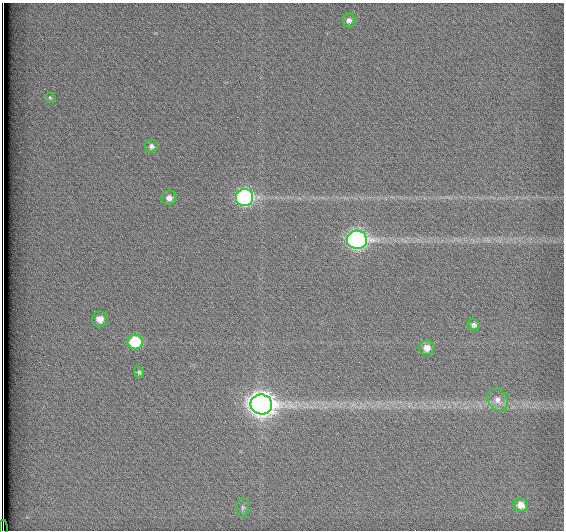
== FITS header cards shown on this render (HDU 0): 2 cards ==
NAXIS1  =                  562          / # of pixels in <axis direction>
NAXIS2  =                  528          / # of pixels in <axis direction>

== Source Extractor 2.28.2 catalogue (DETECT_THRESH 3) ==
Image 562 x 528 px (HDU 0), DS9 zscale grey, 1 PNG px = 1 image px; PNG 566 x 532 px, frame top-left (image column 1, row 528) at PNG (2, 3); each listed source drawn as its Kron ellipse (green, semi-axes under 4 px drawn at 4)
Background 1790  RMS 4.7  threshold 14.2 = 3 sigma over >= 5 px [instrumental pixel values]
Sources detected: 16; all 16 listed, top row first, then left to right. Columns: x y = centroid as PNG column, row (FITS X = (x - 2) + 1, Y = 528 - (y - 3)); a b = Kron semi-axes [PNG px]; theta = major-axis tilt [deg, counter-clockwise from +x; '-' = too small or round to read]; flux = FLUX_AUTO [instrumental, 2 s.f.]
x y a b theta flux
349 20 7 6 - 1300
50 98 5 5 - 520
151 146 6 6 - 990
169 198 7 7 - 1700
244 198 9 8 - 62000
357 240 10 9 - 120000
100 319 8 7 - 2800
474 325 6 5 - 860
135 342 7 7 - 15000
427 348 8 7 - 2500
139 372 5 5 - 540
498 400 12 9 -57 2500
261 404 11 10 - 320000
521 505 7 6 - 2600
243 508 9 6 80 890
3 528 8 2 -90 1500
At the frame edge (FLAGS 8, measured only in part): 1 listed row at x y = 3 528